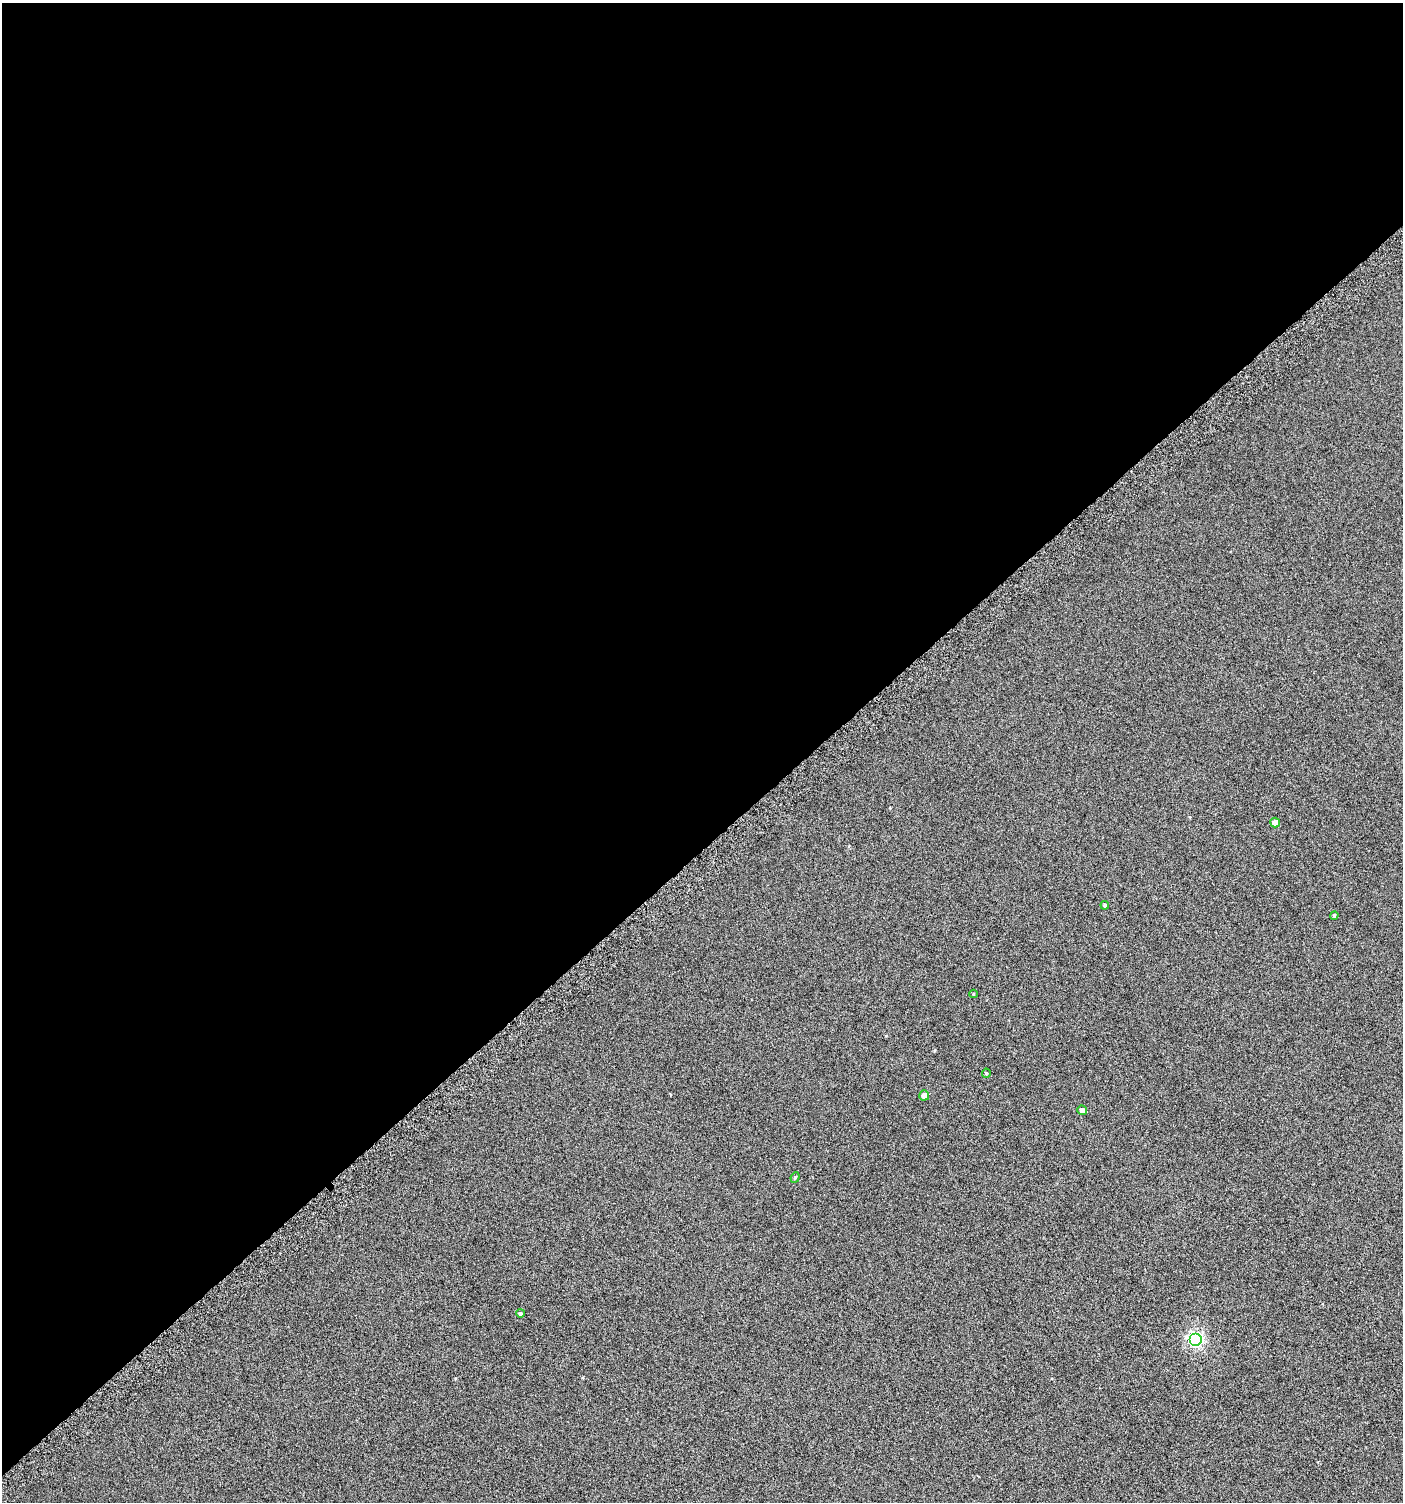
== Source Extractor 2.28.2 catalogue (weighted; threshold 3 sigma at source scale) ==
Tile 2 of 4 x 4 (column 2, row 1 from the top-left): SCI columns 1638-3038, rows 4529-6028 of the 6008 x 6064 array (HDU 1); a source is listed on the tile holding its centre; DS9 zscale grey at full resolution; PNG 1405 x 1504 px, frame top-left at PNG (2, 3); each listed source drawn as its Kron ellipse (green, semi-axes under 4 px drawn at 4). Shown black and unused: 57% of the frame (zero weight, under 4 of 8 exposures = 2% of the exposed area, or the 3 px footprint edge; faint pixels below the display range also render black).
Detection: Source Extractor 2.28.2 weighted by HDU 2 'WHT'; one run over the whole footprint, this tile lists its part. Background -0.0786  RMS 0.26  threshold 1.07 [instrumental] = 3 sigma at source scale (4.09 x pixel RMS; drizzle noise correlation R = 1.36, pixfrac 0.8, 0.0396/0.0396 arcsec/px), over >= 5 px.
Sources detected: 10; all 10 listed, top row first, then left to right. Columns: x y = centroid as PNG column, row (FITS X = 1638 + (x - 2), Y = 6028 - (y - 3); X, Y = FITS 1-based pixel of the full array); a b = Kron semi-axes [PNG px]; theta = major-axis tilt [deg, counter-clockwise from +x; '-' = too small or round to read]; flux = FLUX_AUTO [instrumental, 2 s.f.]
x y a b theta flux
1275 823 5 5 - 180
1105 905 4 4 - 39
1334 915 4 3 - 31
973 994 4 3 - 17
986 1073 4 4 - 26
924 1095 5 5 - 120
1082 1110 5 5 - 95
795 1177 5 4 - 32
520 1313 4 4 - 48
1195 1339 6 6 - 4900